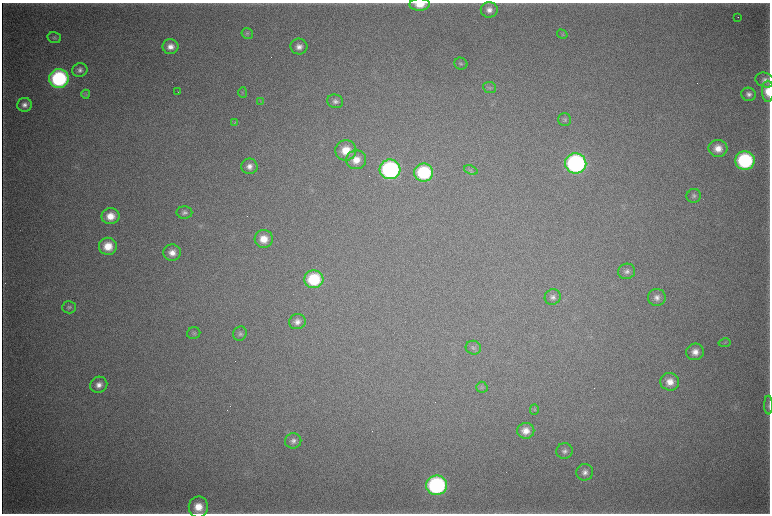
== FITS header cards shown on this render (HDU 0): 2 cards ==
NAXIS1  =                 1536 / length of data axis 1
NAXIS2  =                 1023 / length of data axis 2

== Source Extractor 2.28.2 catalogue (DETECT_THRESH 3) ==
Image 1536 x 1023 px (HDU 0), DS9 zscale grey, zoomed out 1/2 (1 PNG px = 2 x 2 image px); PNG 772 x 516 px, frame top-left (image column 1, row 1022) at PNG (2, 3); each listed source drawn as its Kron ellipse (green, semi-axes under 4 px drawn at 4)
Background 4330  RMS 37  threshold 112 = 3 sigma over >= 5 px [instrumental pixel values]
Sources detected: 66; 6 cannot appear on this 1/2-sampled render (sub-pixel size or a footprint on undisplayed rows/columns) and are neither listed nor drawn; the other 60 listed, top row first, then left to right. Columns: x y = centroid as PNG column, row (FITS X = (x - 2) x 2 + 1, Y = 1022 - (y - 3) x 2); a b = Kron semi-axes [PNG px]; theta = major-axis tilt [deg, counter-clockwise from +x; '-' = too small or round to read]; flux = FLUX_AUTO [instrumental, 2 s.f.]
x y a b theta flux
420 4 10 6 1 1.2e+05
489 10 8 7 - 5.5e+04
738 17 2 1 - 2.7e+03
247 33 6 5 - 1.4e+04
562 34 5 3 - 1.1e+04
54 38 7 5 -16 1.7e+04
170 47 8 7 - 6.8e+04
299 47 8 8 - 5.3e+04
461 64 6 6 - 1.7e+04
80 70 8 6 22 3.5e+04
59 79 10 9 - 1.1e+06
765 80 9 7 -20 4.1e+04
490 88 6 5 - 1.7e+04
178 91 3 1 - 6.3e+03
768 91 10 6 89 1.1e+05
243 92 5 3 - 9.8e+03
86 94 4 4 - 1.2e+04
749 94 7 6 - 3.7e+04
260 101 3 2 - 4.3e+03
335 101 8 7 - 3.1e+04
24 105 7 7 - 4.3e+04
565 120 6 6 - 1.9e+04
235 122 4 3 - 7.6e+03
718 148 9 8 - 9.0e+04
346 150 10 10 - 1.7e+05
356 160 10 9 - 1.1e+05
745 161 9 9 - 9.0e+05
576 163 10 10 - 1.8e+06
249 166 8 8 - 5.3e+04
390 169 10 10 - 1.5e+06
471 170 7 3 -21 1.6e+04
424 172 9 9 - 6.2e+05
694 196 7 6 - 2.4e+04
184 212 8 6 0 2.7e+04
110 216 9 8 - 1.2e+05
264 239 9 9 - 1.1e+05
108 246 9 8 - 1.5e+05
172 253 9 8 - 7.3e+04
627 271 8 7 - 3.6e+04
314 279 9 9 - 4.5e+05
553 297 8 7 - 3.4e+04
657 297 9 8 - 4.7e+04
69 307 7 6 - 2.1e+04
297 322 8 7 - 4.7e+04
194 333 6 6 - 1.6e+04
240 334 7 6 - 2.3e+04
725 343 6 2 11 6.6e+03
473 348 8 7 - 2.4e+04
695 352 9 8 - 7.0e+04
670 382 9 8 - 8.9e+04
99 385 9 8 - 5.9e+04
482 387 6 5 - 1.4e+04
768 405 9 3 -89 1.5e+04
534 409 5 3 - 8.4e+03
526 431 8 8 - 8.3e+04
293 441 8 7 - 3.7e+04
564 451 8 8 - 3.3e+04
585 472 8 8 - 4.4e+04
436 485 10 10 - 1.4e+06
198 507 10 9 - 1.4e+05
At the frame edge (FLAGS 8, measured only in part): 3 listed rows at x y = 420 4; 768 91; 198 507
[6 sub-pixel or undisplayed-footprint detections neither listed nor drawn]